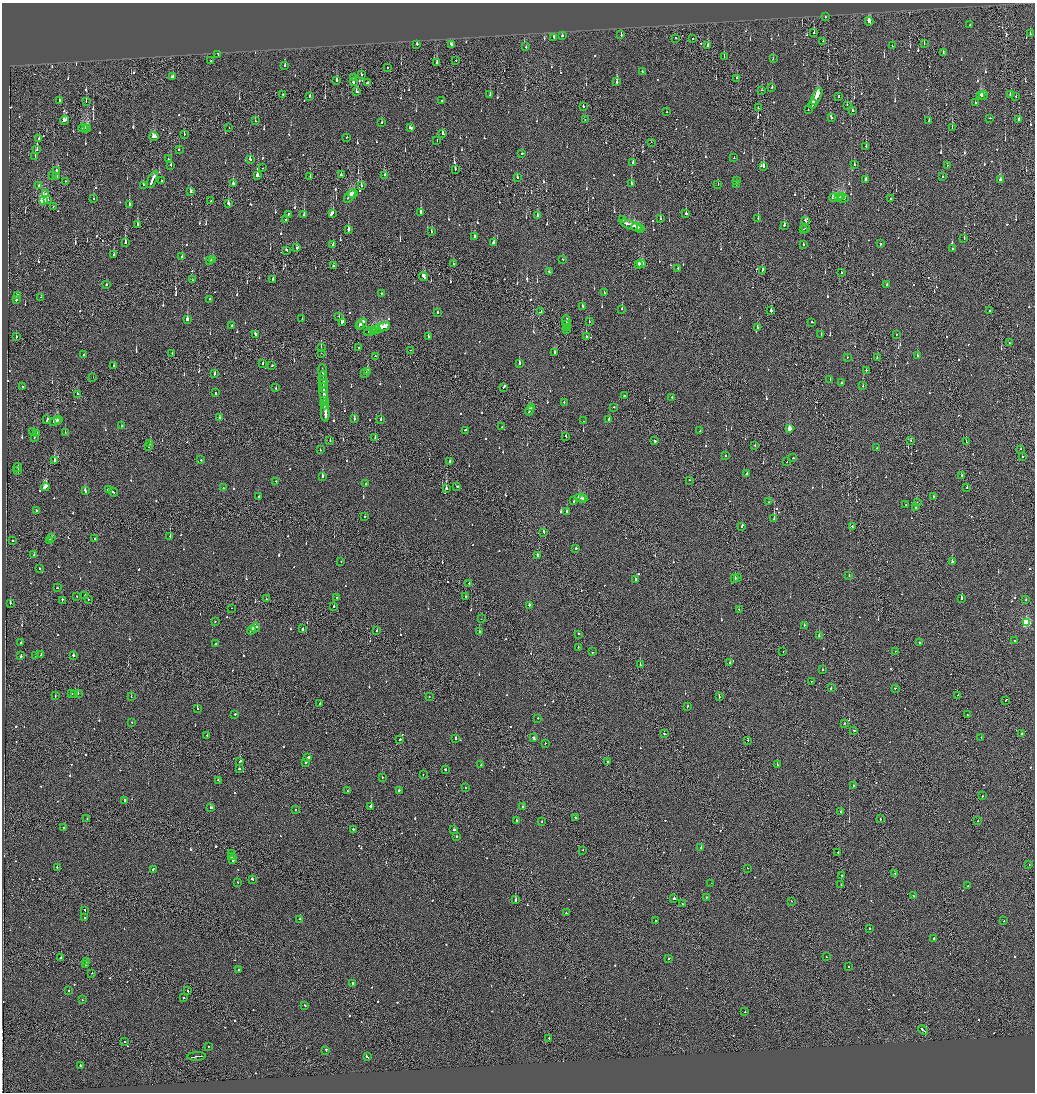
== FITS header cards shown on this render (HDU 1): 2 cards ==
NAXIS1  =                 2065
NAXIS2  =                 2180

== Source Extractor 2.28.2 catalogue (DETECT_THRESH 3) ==
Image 2065 x 2180 px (HDU 1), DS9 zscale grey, zoomed out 1/2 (1 PNG px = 2 x 2 image px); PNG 1037 x 1094 px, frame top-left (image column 1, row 2179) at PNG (2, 3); each listed source drawn as its Kron ellipse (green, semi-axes under 4 px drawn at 4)
Background -0.0939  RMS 0.067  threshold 0.2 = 3 sigma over >= 5 px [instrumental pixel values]
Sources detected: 1099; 44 cannot appear on this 1/2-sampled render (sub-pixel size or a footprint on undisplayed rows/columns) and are neither listed nor drawn; of the other 1055, the 500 brightest by FLUX_AUTO listed and drawn (555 fainter detections omitted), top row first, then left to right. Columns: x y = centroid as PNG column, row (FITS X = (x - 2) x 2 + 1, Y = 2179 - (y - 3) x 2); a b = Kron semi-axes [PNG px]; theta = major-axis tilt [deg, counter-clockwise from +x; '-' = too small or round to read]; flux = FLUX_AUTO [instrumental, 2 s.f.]
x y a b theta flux
825 17 2 2 - 91
869 21 4 2 - 790
970 25 2 2 - 69
814 33 2 2 - 86
1030 34 2 2 - 140
621 35 3 2 - 77
562 36 2 2 - 200
554 37 3 2 - 85
675 38 2 1 - 180
692 39 2 1 - 110
823 41 2 1 - 73
417 44 2 2 - 160
451 44 3 2 - 160
924 44 2 1 - 88
708 46 3 2 - 350
892 46 2 1 - 75
526 47 2 2 - 83
943 52 2 1 - 89
218 54 3 1 - 120
724 57 2 1 - 88
773 59 2 2 - 93
456 60 2 2 - 100
210 61 2 2 - 160
437 63 2 2 - 1300
285 66 2 2 - 87
388 68 2 1 - 390
642 72 2 2 - 100
361 74 2 2 - 230
172 77 2 2 - 160
354 78 2 2 - 160
737 78 2 2 - 190
337 80 3 2 - 190
353 82 2 2 - 240
617 82 3 2 - 190
367 83 2 2 - 210
772 87 2 2 - 470
762 90 2 1 - 110
357 92 2 2 - 110
283 94 2 1 - 95
1010 94 2 2 - 530
490 95 3 2 - 76
981 95 3 2 - 270
983 95 4 2 - 240
310 96 2 2 - 92
817 96 9 2 64 1100
1016 96 2 1 - 94
838 97 2 1 - 73
442 100 2 2 - 210
59 101 2 2 - 130
86 101 2 1 - 74
975 103 2 2 - 200
813 104 5 1 - 260
847 105 3 2 - 70
583 106 2 2 - 95
758 108 2 2 - 140
808 110 2 2 - 90
853 110 2 1 - 120
666 112 2 2 - 82
832 118 2 2 - 240
990 118 2 2 - 220
585 119 2 1 - 81
1019 119 2 2 - 410
64 120 4 2 - 250
255 121 2 2 - 78
929 121 2 2 - 120
382 123 2 2 - 73
952 127 3 1 - 130
83 128 5 3 - 370
86 128 3 1 - 160
88 128 3 2 - 330
229 128 2 1 - 130
411 128 4 2 - 270
184 134 2 1 - 120
443 134 3 2 - 110
154 137 4 3 - 260
346 137 2 2 - 110
39 139 2 2 - 94
437 141 2 1 - 69
651 142 2 1 - 69
866 146 2 1 - 250
179 149 2 2 - 86
37 150 2 2 - 270
522 153 2 2 - 260
35 156 2 2 - 140
734 158 2 1 - 150
168 159 2 2 - 75
250 159 3 2 - 140
633 163 2 2 - 290
171 165 2 2 - 260
854 165 2 1 - 110
763 166 2 2 - 1100
947 166 2 2 - 75
263 168 2 1 - 82
455 169 2 2 - 290
56 171 3 2 - 120
53 175 2 2 - 100
341 175 3 2 - 280
384 175 2 2 - 72
56 176 2 2 - 72
257 176 2 2 - 4700
310 177 2 1 - 82
517 177 2 2 - 96
942 177 2 2 - 160
152 179 9 2 67 840
162 180 2 2 - 74
736 180 2 2 - 150
866 180 4 2 - 300
1000 180 3 2 - 180
66 181 2 1 - 120
233 183 2 2 - 460
631 184 3 2 - 470
718 184 2 2 - 69
736 184 2 2 - 95
143 185 2 2 - 220
361 185 2 2 - 100
39 186 2 2 - 510
191 192 3 2 - 110
45 194 3 2 - 71
353 194 5 1 - 180
350 196 7 3 51 400
842 196 2 2 - 410
93 198 2 2 - 85
833 198 4 2 - 280
838 198 4 3 - 380
843 198 5 2 - 630
891 198 2 2 - 86
43 200 3 3 - 1200
47 200 3 2 - 170
211 201 2 2 - 120
228 203 3 2 - 210
129 205 2 2 - 360
53 207 2 1 - 120
332 213 4 2 - 450
421 213 3 2 - 190
304 214 3 2 - 230
686 214 2 2 - 540
288 215 3 2 - 290
537 216 3 2 - 150
623 219 2 1 - 76
660 219 2 2 - 93
758 219 2 2 - 710
286 220 2 2 - 71
805 221 3 2 - 180
137 224 3 2 - 140
631 225 11 2 -18 780
784 225 2 2 - 190
637 227 6 2 -18 460
640 228 3 2 - 270
806 228 2 1 - 140
804 229 2 1 - 84
348 230 3 2 - 1100
431 232 2 2 - 150
474 236 2 2 - 250
964 238 3 2 - 190
494 242 3 2 - 220
125 243 3 2 - 1100
333 244 2 1 - 160
880 244 2 2 - 240
803 245 2 2 - 240
297 248 3 2 - 220
952 249 2 2 - 92
286 250 3 2 - 140
114 255 2 2 - 130
182 257 2 2 - 130
212 259 3 2 - 230
563 260 2 2 - 220
210 261 3 1 - 160
453 264 2 2 - 70
641 264 4 2 - 330
639 265 2 2 - 480
333 266 2 2 - 240
678 268 2 2 - 130
763 270 3 1 - 140
549 272 2 2 - 90
841 273 2 1 - 190
424 277 4 2 - 310
273 279 3 2 - 470
193 280 2 1 - 110
106 285 2 2 - 130
887 285 2 2 - 70
381 293 2 1 - 120
604 293 2 2 - 79
17 295 2 2 - 69
41 297 2 1 - 72
210 299 2 2 - 110
16 300 2 2 - 330
582 306 2 2 - 120
622 309 2 2 - 330
541 311 3 1 - 210
771 311 2 2 - 470
989 311 2 1 - 120
437 313 2 2 - 72
339 317 2 1 - 81
187 319 2 2 - 720
302 319 2 2 - 140
566 321 6 2 89 310
589 321 2 2 - 80
812 322 2 2 - 130
342 323 3 2 - 390
362 324 6 2 46 410
232 325 2 2 - 160
359 325 2 1 - 110
566 325 2 1 - 110
384 327 6 2 21 590
566 327 4 1 - 170
380 328 10 3 23 890
758 328 2 2 - 120
376 329 2 1 - 130
374 330 4 1 - 250
566 330 2 1 - 160
370 331 6 2 20 240
255 334 3 2 - 570
821 335 2 2 - 96
896 335 2 1 - 71
586 336 2 2 - 170
16 337 2 2 - 99
428 337 2 2 - 110
1009 343 2 2 - 160
321 347 3 1 - 260
358 348 3 2 - 170
411 350 2 2 - 83
172 353 2 2 - 71
321 353 2 1 - 160
555 353 3 2 - 180
84 354 2 2 - 69
917 355 2 2 - 79
375 356 2 2 - 70
847 357 2 2 - 84
877 358 2 2 - 79
519 363 2 2 - 190
263 364 2 2 - 90
114 365 2 2 - 95
272 366 2 2 - 80
866 370 2 2 - 100
322 371 6 1 -85 450
367 372 3 2 - 240
215 373 3 2 - 140
364 373 3 2 - 210
93 377 2 1 - 110
830 379 2 1 - 110
323 380 9 2 -87 1100
842 382 3 2 - 120
22 386 2 2 - 70
323 386 6 2 -84 660
863 386 2 2 - 78
503 387 3 1 - 510
276 388 2 2 - 110
215 393 2 2 - 110
324 393 10 2 -85 930
77 394 2 2 - 100
624 395 2 2 - 140
672 397 2 2 - 150
324 401 3 2 - 400
564 402 2 2 - 75
325 404 5 2 - 440
532 407 2 2 - 89
613 407 2 2 - 95
529 411 5 2 - 250
325 413 9 2 -87 870
219 418 2 2 - 150
354 419 2 2 - 190
381 419 2 2 - 78
609 419 2 2 - 620
47 420 3 2 - 170
59 420 2 1 - 140
55 421 6 2 27 480
584 421 2 2 - 92
121 426 2 2 - 100
502 427 2 2 - 85
789 429 3 2 - 190
466 430 2 2 - 180
32 431 2 2 - 70
700 431 2 2 - 68
37 433 2 2 - 120
65 433 2 2 - 94
34 437 2 1 - 73
566 437 3 1 - 350
375 438 2 2 - 210
910 440 2 2 - 80
330 441 2 2 - 85
655 441 2 2 - 230
966 441 2 1 - 130
150 444 2 1 - 84
755 445 2 2 - 81
149 446 2 1 - 120
876 448 2 2 - 150
1021 449 2 1 - 83
320 450 2 2 - 68
725 456 2 2 - 140
1022 457 2 2 - 210
793 458 2 2 - 78
201 460 2 2 - 97
54 461 3 2 - 630
450 461 2 2 - 1800
787 462 2 1 - 140
17 467 4 2 - 370
18 471 3 1 - 170
747 473 4 2 - 260
962 476 2 2 - 120
322 477 2 2 - 690
690 480 2 2 - 110
276 481 2 2 - 100
365 484 2 1 - 70
457 486 2 2 - 250
45 487 4 2 - 990
967 487 2 2 - 72
223 488 2 2 - 110
446 488 2 2 - 620
109 490 3 2 - 620
85 491 3 2 - 200
113 492 5 2 - 530
258 496 2 2 - 83
933 496 2 2 - 87
580 498 5 2 - 460
584 499 2 2 - 190
574 501 2 2 - 110
768 502 2 2 - 83
917 503 2 2 - 110
906 505 2 2 - 70
916 507 2 2 - 80
36 510 2 2 - 130
567 512 2 2 - 1300
365 517 2 2 - 70
774 519 2 2 - 1300
741 527 2 1 - 85
852 527 3 2 - 180
543 532 2 2 - 240
170 537 2 1 - 230
52 538 2 1 - 95
95 539 2 1 - 86
50 540 2 2 - 200
12 541 2 1 - 98
576 549 2 2 - 88
34 555 2 2 - 69
538 556 4 2 - 200
341 561 2 2 - 84
952 562 2 2 - 140
39 568 2 2 - 130
849 576 2 2 - 180
737 577 2 2 - 120
735 578 2 2 - 710
636 579 2 2 - 290
469 583 2 2 - 81
57 588 2 2 - 95
77 596 2 2 - 70
85 596 2 1 - 100
466 597 2 2 - 120
336 598 2 2 - 68
962 598 2 2 - 470
88 599 2 2 - 120
266 599 2 1 - 200
62 600 3 1 - 180
1026 600 2 2 - 76
10 603 2 2 - 210
529 605 2 2 - 310
334 606 2 2 - 110
231 608 2 1 - 72
739 609 2 2 - 110
481 619 2 1 - 76
215 621 2 2 - 72
1026 622 3 3 - 1100
804 625 2 2 - 73
255 628 4 2 - 310
303 629 2 2 - 590
251 630 4 2 - 310
377 630 2 2 - 340
479 632 2 2 - 210
578 634 2 2 - 160
819 636 2 2 - 120
1015 640 2 2 - 79
21 643 2 2 - 120
919 643 2 2 - 86
216 644 2 2 - 530
578 647 2 2 - 130
895 651 2 1 - 70
592 652 2 2 - 110
783 652 2 1 - 82
21 655 3 2 - 260
41 655 2 2 - 86
73 655 2 2 - 470
36 656 2 2 - 110
730 663 2 2 - 230
640 665 2 1 - 160
823 670 2 1 - 130
811 681 2 2 - 69
831 688 2 2 - 480
895 688 2 1 - 89
78 693 2 2 - 110
72 694 2 2 - 90
74 695 2 2 - 310
958 695 2 1 - 100
55 696 2 2 - 92
131 697 2 1 - 200
429 697 2 2 - 69
719 697 2 1 - 320
1006 700 2 2 - 130
319 704 2 1 - 120
687 707 2 2 - 120
197 709 2 2 - 78
235 714 2 2 - 120
967 715 2 2 - 110
538 718 2 2 - 140
132 723 2 1 - 80
844 723 2 1 - 480
854 730 2 2 - 190
664 734 2 2 - 130
1022 734 2 2 - 110
207 735 2 2 - 92
456 738 2 2 - 320
533 738 4 2 - 260
981 738 2 1 - 84
400 739 2 2 - 370
748 740 2 2 - 120
545 743 2 2 - 70
308 758 3 2 - 380
240 761 2 2 - 99
608 761 2 2 - 89
306 762 2 2 - 96
481 765 2 2 - 84
777 765 2 2 - 560
239 769 2 1 - 440
445 770 3 2 - 93
423 775 2 2 - 100
382 777 2 2 - 89
218 780 3 1 - 94
853 786 2 2 - 150
466 788 2 2 - 280
399 790 2 2 - 260
347 791 2 2 - 95
982 796 2 2 - 350
124 801 3 2 - 200
371 806 2 2 - 760
210 807 2 2 - 450
522 807 2 2 - 110
295 810 2 2 - 68
841 811 2 2 - 360
575 818 2 2 - 200
87 819 2 1 - 89
880 819 2 1 - 110
516 820 2 2 - 160
978 821 2 1 - 84
541 822 2 2 - 120
64 828 2 2 - 79
353 829 2 2 - 190
454 830 2 2 - 160
456 836 2 2 - 180
701 847 2 2 - 130
583 850 2 1 - 74
838 852 2 1 - 430
231 854 2 1 - 210
232 857 3 2 - 270
232 859 4 2 - 470
1029 865 2 2 - 81
57 867 2 2 - 87
747 868 2 2 - 86
153 869 3 2 - 100
895 873 2 1 - 150
842 875 2 1 - 130
252 879 3 2 - 200
238 882 2 2 - 81
711 883 2 2 - 93
841 884 2 1 - 85
967 886 2 1 - 110
913 895 2 2 - 72
706 897 2 2 - 94
674 898 2 2 - 570
516 900 2 2 - 330
791 901 2 1 - 100
682 904 2 2 - 94
85 910 2 2 - 160
566 913 2 2 - 200
85 917 2 2 - 94
299 919 2 2 - 130
655 921 2 2 - 100
1004 921 2 2 - 95
870 929 2 2 - 110
934 938 2 2 - 90
60 957 2 2 - 150
826 957 2 2 - 82
668 958 2 1 - 92
87 961 2 1 - 280
86 965 2 2 - 260
849 966 2 2 - 78
238 969 2 2 - 74
92 973 2 1 - 200
353 983 2 2 - 280
69 990 2 1 - 210
188 991 2 2 - 200
184 998 2 2 - 150
82 1000 2 2 - 68
305 1005 2 2 - 130
745 1012 2 2 - 98
923 1030 5 2 - 280
549 1038 2 1 - 140
125 1041 2 1 - 80
208 1046 2 2 - 83
326 1050 3 2 - 160
197 1056 9 1 3 11000
367 1057 3 2 - 160
80 1065 2 2 - 570
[555 fainter detections neither listed nor drawn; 44 sub-pixel or undisplayed-footprint detections neither listed nor drawn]